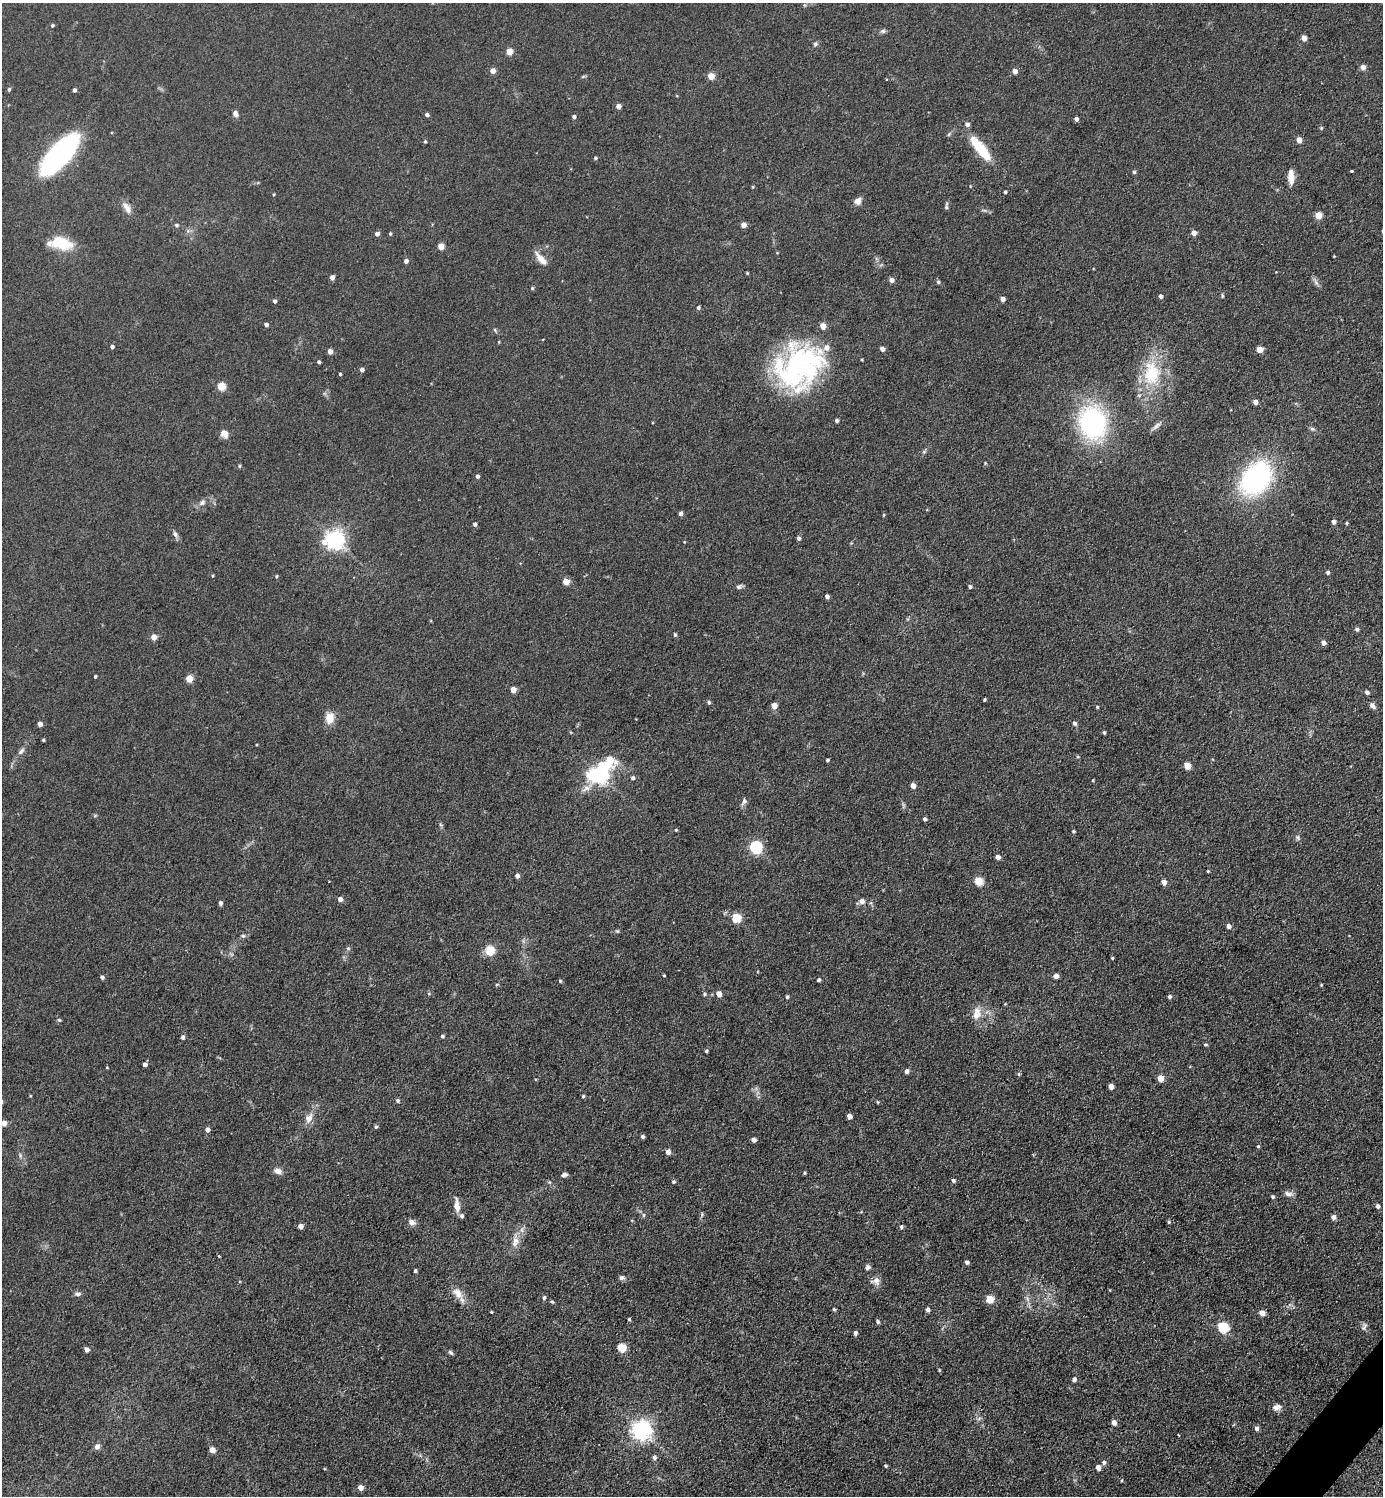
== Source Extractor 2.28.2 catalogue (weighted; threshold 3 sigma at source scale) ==
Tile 6 of 4 x 4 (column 2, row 2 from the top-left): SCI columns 1681-3061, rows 2989-4482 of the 5979 x 5977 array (HDU 1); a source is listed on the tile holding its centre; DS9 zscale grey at full resolution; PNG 1385 x 1498 px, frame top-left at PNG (2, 3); no overlay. Shown black and unused: <1% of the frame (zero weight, under 3 of 5 exposures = <1% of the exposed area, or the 3 px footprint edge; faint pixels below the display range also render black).
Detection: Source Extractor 2.28.2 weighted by HDU 2 'WHT'; one run over the whole footprint, this tile lists its part. Background 0.0607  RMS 0.0073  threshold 0.0326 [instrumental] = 3 sigma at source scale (4.5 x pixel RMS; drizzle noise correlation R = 1.50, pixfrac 1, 0.05/0.05 arcsec/px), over >= 5 px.
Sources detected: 240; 3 inside a brighter object's white glare — not listed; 7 inside a brighter listed object's ellipse — not listed separately; the other 230 listed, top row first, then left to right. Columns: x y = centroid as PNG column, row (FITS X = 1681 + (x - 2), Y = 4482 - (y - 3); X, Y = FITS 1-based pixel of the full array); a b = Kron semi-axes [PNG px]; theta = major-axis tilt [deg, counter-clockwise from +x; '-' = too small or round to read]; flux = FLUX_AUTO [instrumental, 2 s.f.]
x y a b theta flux
52 25 4 4 - 0.94
883 31 7 6 - 1.6
1304 38 5 4 - 4.5
815 44 7 5 16 1.5
509 52 5 4 - 11
1363 67 5 4 - 4.8
493 71 5 5 - 4.8
1015 71 4 4 - 4.2
711 76 5 4 - 12
9 89 5 4 - 1.2
74 90 4 3 - 1.8
618 106 4 4 - 4.1
235 114 7 5 -70 3.1
427 115 4 4 - 1.7
574 117 4 4 - 1.6
1076 119 4 4 - 2.6
1321 128 5 3 - 0.7
1299 140 5 4 - 6.8
425 141 4 3 - 1
980 148 35 10 -52 24
60 153 44 17 48 140
595 158 4 3 - 1.2
1351 171 3 3 - 0.65
1134 172 4 4 - 1.3
1291 177 17 7 -86 7.5
1005 192 3 3 - 1
274 194 4 3 - 0.66
858 201 10 8 51 3.8
946 207 7 5 83 1.3
127 208 16 7 -55 5.1
1318 216 5 5 - 13
176 225 5 5 - 1.4
743 225 5 4 - 5
1382 231 5 3 - 0.59
1194 233 5 4 - 5
377 234 4 4 - 3.2
390 234 4 3 - 0.86
61 243 20 11 -17 27
441 246 4 4 - 9.9
541 259 20 7 -49 6.7
406 261 4 4 - 2.4
747 273 3 3 - 0.7
332 277 4 4 - 3.6
891 280 4 4 - 4
938 282 4 4 - 1.3
532 288 4 4 - 0.85
1161 296 4 4 - 2.1
1222 296 7 3 -82 0.85
1002 299 4 4 - 3.5
275 301 4 4 - 1.6
698 308 5 4 - 1.2
266 324 4 4 - 2
495 330 7 3 -54 0.94
112 347 4 4 - 1.9
882 349 4 4 - 3.6
1260 349 5 4 - 9.2
330 351 4 4 - 4.5
803 358 66 32 5 84
319 362 4 3 - 1.3
362 370 4 4 - 2.5
1152 373 39 25 -90 39
340 374 3 3 - 1
221 386 5 5 - 22
1255 402 4 4 - 4.3
837 421 4 4 - 1.9
1093 422 36 30 -75 100
1156 426 14 5 40 2.8
1312 429 7 5 -19 1.5
225 434 10 8 -57 4.4
924 452 6 4 2 1.1
985 463 4 3 - 0.59
239 466 4 4 - 0.85
477 476 4 4 - 1.5
1256 478 34 24 53 120
202 502 9 7 43 2.8
681 514 4 4 - 2.3
884 515 5 3 - 0.69
1334 522 4 4 - 2.9
1346 523 4 3 - 1
475 524 4 4 - 1.7
175 534 9 5 -74 2.1
799 538 4 4 - 1.7
335 540 7 7 - 340
1328 572 4 4 - 1.8
212 576 4 3 - 0.61
276 576 4 4 - 0.85
566 582 5 4 - 9.2
739 587 8 6 27 1.8
970 587 4 4 - 1.5
827 596 4 4 - 2.4
1357 629 5 4 - 1.7
675 635 5 4 - 0.93
154 637 4 4 - 7.9
1323 643 5 4 - 3.6
95 676 3 3 - 0.98
189 679 5 4 - 15
513 690 4 4 - 8.2
1367 692 5 4 - 2.2
984 700 3 3 - 0.99
709 702 5 4 - 1.3
774 706 5 4 - 8
1372 706 8 6 -55 2.7
1097 707 3 3 - 0.9
330 718 15 11 83 7.9
1074 723 5 5 - 2
40 724 4 4 - 3.9
1104 732 3 3 - 1.3
43 740 3 3 - 0.83
21 751 12 5 46 2.5
609 759 13 9 -40 12
827 760 3 3 - 1.1
1187 766 5 4 - 15
600 775 9 8 - 230
633 778 5 5 - 1.5
1093 780 4 3 - 0.62
913 786 4 4 - 5.6
586 788 13 8 29 4.8
744 802 10 5 61 2.5
95 815 6 4 20 0.82
924 819 4 4 - 1.8
676 830 4 3 - 0.68
1073 831 4 4 - 0.94
1298 837 9 5 -53 1.5
756 847 6 6 - 100
998 857 4 4 - 3.4
1208 871 3 3 - 0.69
517 876 4 4 - 3.1
978 881 5 5 - 25
1164 882 5 4 - 4.7
340 899 4 4 - 4.1
862 901 7 7 - 3.1
220 903 5 4 - 1.5
736 918 5 5 - 29
1228 926 5 4 - 3.2
617 931 5 4 - 1
243 936 6 5 - 1.3
348 948 6 5 - 1.1
490 951 5 5 - 33
1112 958 4 3 - 0.72
664 975 3 3 - 0.71
1056 976 4 4 - 3.8
102 977 4 4 - 2
819 980 4 4 - 1.4
560 981 5 4 - 0.9
497 985 5 3 - 0.79
1321 985 4 3 - 0.66
429 994 5 3 - 0.71
704 994 5 4 - 1.2
719 994 5 4 - 6.4
787 997 4 3 - 1.3
1170 997 4 4 - 1.8
1005 1004 4 3 - 0.58
976 1015 14 11 10 7
59 1020 5 4 - 1
442 1036 4 4 - 1.2
183 1037 5 4 - 2
1205 1044 4 4 - 0.98
706 1051 4 3 - 1.2
145 1065 4 4 - 2.4
107 1068 4 2 - 0.47
906 1071 5 4 - 2.9
1160 1078 5 4 - 10
1111 1086 4 4 - 5.6
583 1096 4 4 - 1
398 1101 5 4 - 1.5
877 1102 4 3 - 0.67
849 1116 4 4 - 4.8
309 1118 15 9 66 5.8
4 1123 4 4 - 5.5
376 1127 5 4 - 1.1
207 1130 5 5 - 2.9
643 1137 4 4 - 1.7
753 1140 4 4 - 3.2
1258 1146 4 3 - 0.91
668 1152 5 4 - 4.5
20 1155 7 4 -90 1.2
278 1171 10 7 -13 4
804 1173 4 3 - 0.89
564 1175 7 5 15 2.2
953 1180 4 4 - 1.6
673 1182 5 4 - 1.2
1288 1194 12 6 -10 2.7
1273 1197 4 4 - 1.2
457 1206 18 6 -84 5.5
1378 1206 5 4 - 2.2
644 1215 6 4 90 1
1333 1217 6 5 - 2.5
412 1222 10 7 -17 3.3
1169 1222 5 4 - 0.97
301 1226 4 4 - 4.1
901 1227 5 4 - 1.4
515 1242 16 9 74 6.8
219 1256 3 3 - 0.51
967 1262 4 4 - 2.4
868 1267 6 5 - 2.5
415 1271 4 3 - 1.4
622 1278 7 6 - 2
876 1281 12 10 11 4.4
458 1293 19 10 -56 7.6
77 1294 9 5 -7 2
544 1298 6 4 85 1.3
990 1299 5 5 - 21
1027 1299 7 4 -71 1.7
552 1302 6 3 -3 0.77
834 1309 4 4 - 0.94
928 1310 5 4 - 2.8
491 1312 3 3 - 0.63
1262 1313 5 4 - 6.6
629 1319 3 3 - 1.1
878 1322 5 4 - 1.5
1364 1326 11 5 73 1.8
1223 1327 6 5 - 54
855 1333 5 4 - 2
621 1348 5 5 - 28
86 1350 4 4 - 3.8
451 1353 7 5 -44 1.4
939 1370 5 4 - 0.74
1074 1379 4 4 - 2.4
1277 1407 11 7 15 3.7
1114 1423 5 4 - 4.6
1257 1428 5 4 - 2.3
641 1430 7 7 - 400
97 1446 8 7 - 2.6
212 1450 5 5 - 5.5
654 1457 5 5 - 2.4
1104 1462 5 5 - 1.9
886 1466 4 4 - 0.96
1098 1468 5 4 - 4.3
1122 1480 4 2 - 0.56
360 1487 5 5 - 4.8
Isophote crosses this tile's border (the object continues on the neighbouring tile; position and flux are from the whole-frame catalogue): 1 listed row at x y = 1382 231